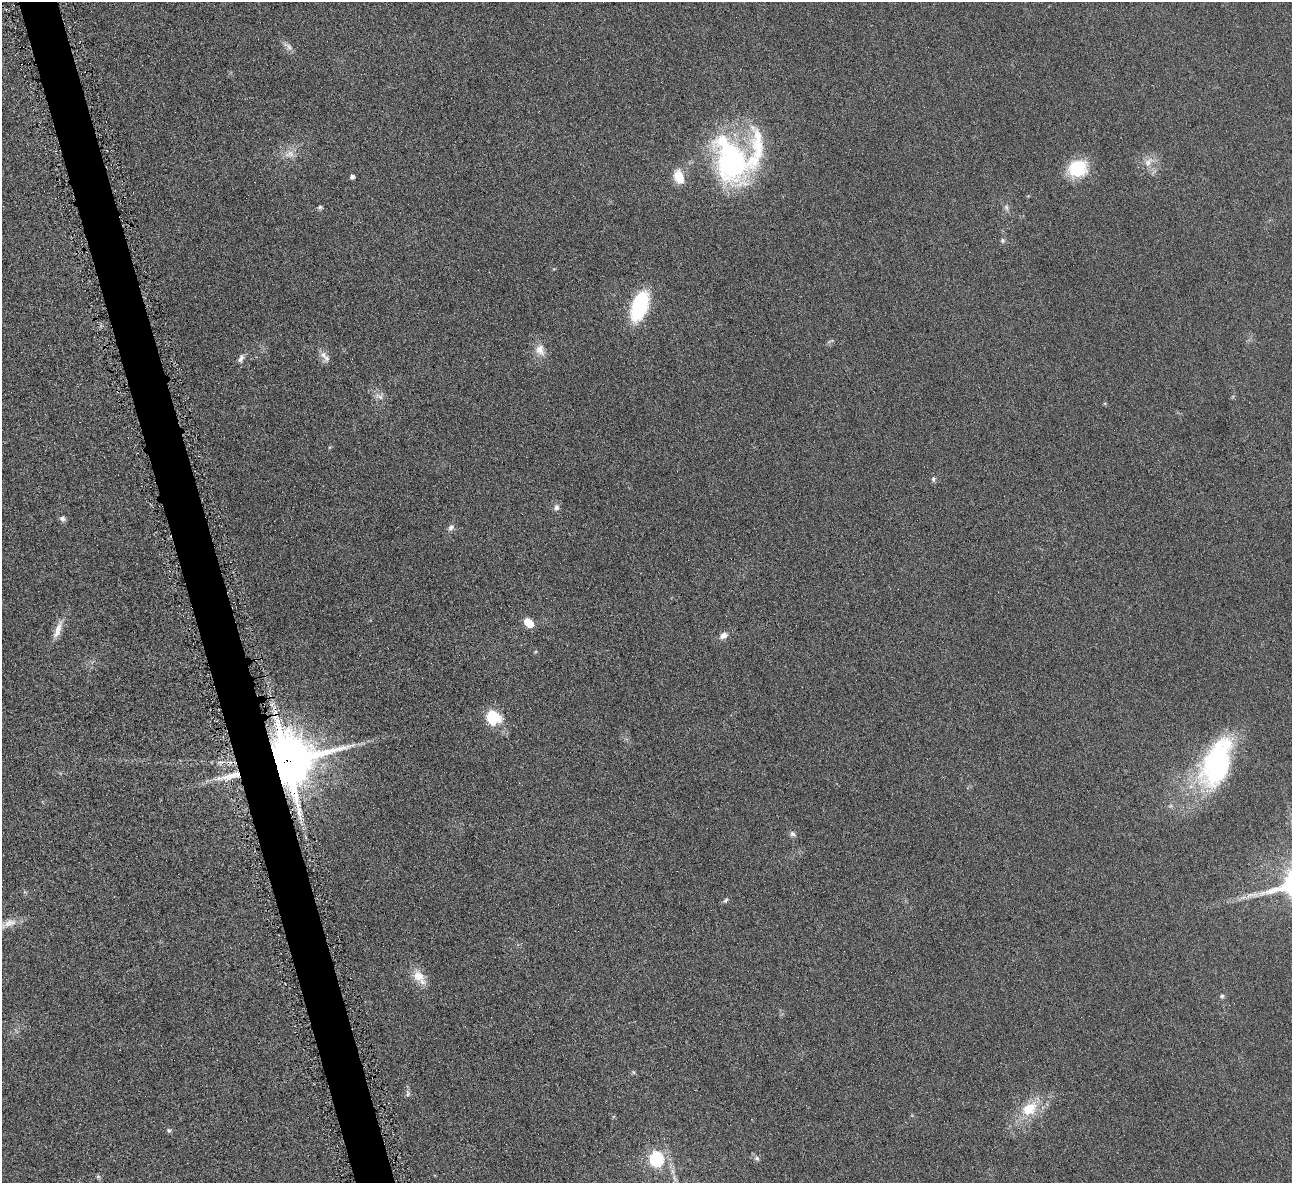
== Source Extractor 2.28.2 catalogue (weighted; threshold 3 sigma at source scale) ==
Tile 11 of 4 x 4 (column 3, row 3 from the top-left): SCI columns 2587-3876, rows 1337-2517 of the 5171 x 5154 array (HDU 1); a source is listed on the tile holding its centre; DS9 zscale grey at full resolution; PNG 1294 x 1185 px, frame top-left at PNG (2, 2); no overlay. Shown black and unused: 3% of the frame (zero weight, under 4 of 8 exposures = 1% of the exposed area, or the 3 px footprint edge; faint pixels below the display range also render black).
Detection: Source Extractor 2.28.2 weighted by HDU 2 'WHT'; one run over the whole footprint, this tile lists its part. Background 0.0978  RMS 0.0094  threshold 0.0383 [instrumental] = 3 sigma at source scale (4.09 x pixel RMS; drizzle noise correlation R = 1.36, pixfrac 0.8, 0.05/0.05 arcsec/px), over >= 5 px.
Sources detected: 45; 1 inside a brighter object's white glare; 2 long thin detections or spike segments (spike, bleed or trail) — not listed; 4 inside a brighter listed object's ellipse — not listed separately; the other 38 listed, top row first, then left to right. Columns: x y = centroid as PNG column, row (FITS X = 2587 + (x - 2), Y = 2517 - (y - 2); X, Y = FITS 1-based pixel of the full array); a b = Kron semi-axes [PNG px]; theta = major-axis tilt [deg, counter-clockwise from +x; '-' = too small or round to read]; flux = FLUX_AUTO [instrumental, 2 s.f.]
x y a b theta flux
288 46 15 7 -40 4.1
290 154 14 10 14 7.3
1148 162 14 9 51 7.2
733 163 52 40 -69 150
1077 168 20 17 26 38
352 176 4 4 - 2.8
679 177 15 10 -71 16
320 207 6 5 - 1.4
1006 207 8 6 -74 2.5
1002 240 6 6 - 1.7
640 306 22 12 71 87
540 350 16 12 -76 9.4
323 355 9 8 - 4.6
241 359 10 6 59 3.3
379 396 14 6 -29 4.2
933 479 7 6 - 2
556 508 8 6 71 3.2
62 519 8 7 - 2.5
451 527 9 7 42 3.1
530 624 7 5 -63 18
58 630 27 8 71 8.9
723 636 10 7 28 5
493 717 18 17 - 24
287 761 14 13 - 4800
1216 763 53 27 70 150
792 834 7 6 - 2.3
1250 895 11 4 23 3.8
726 900 9 4 45 1.6
10 923 20 9 17 9.3
419 976 17 13 -33 12
1222 996 6 5 - 1.6
633 1072 6 4 -70 1.1
408 1094 9 4 89 2
1029 1109 23 16 38 25
169 1130 6 5 - 1.7
757 1158 8 6 -36 2.5
657 1159 6 6 - 150
98 1176 7 4 0 1.3
Overlapping masked pixels (flux is a lower limit): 1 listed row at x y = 287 761